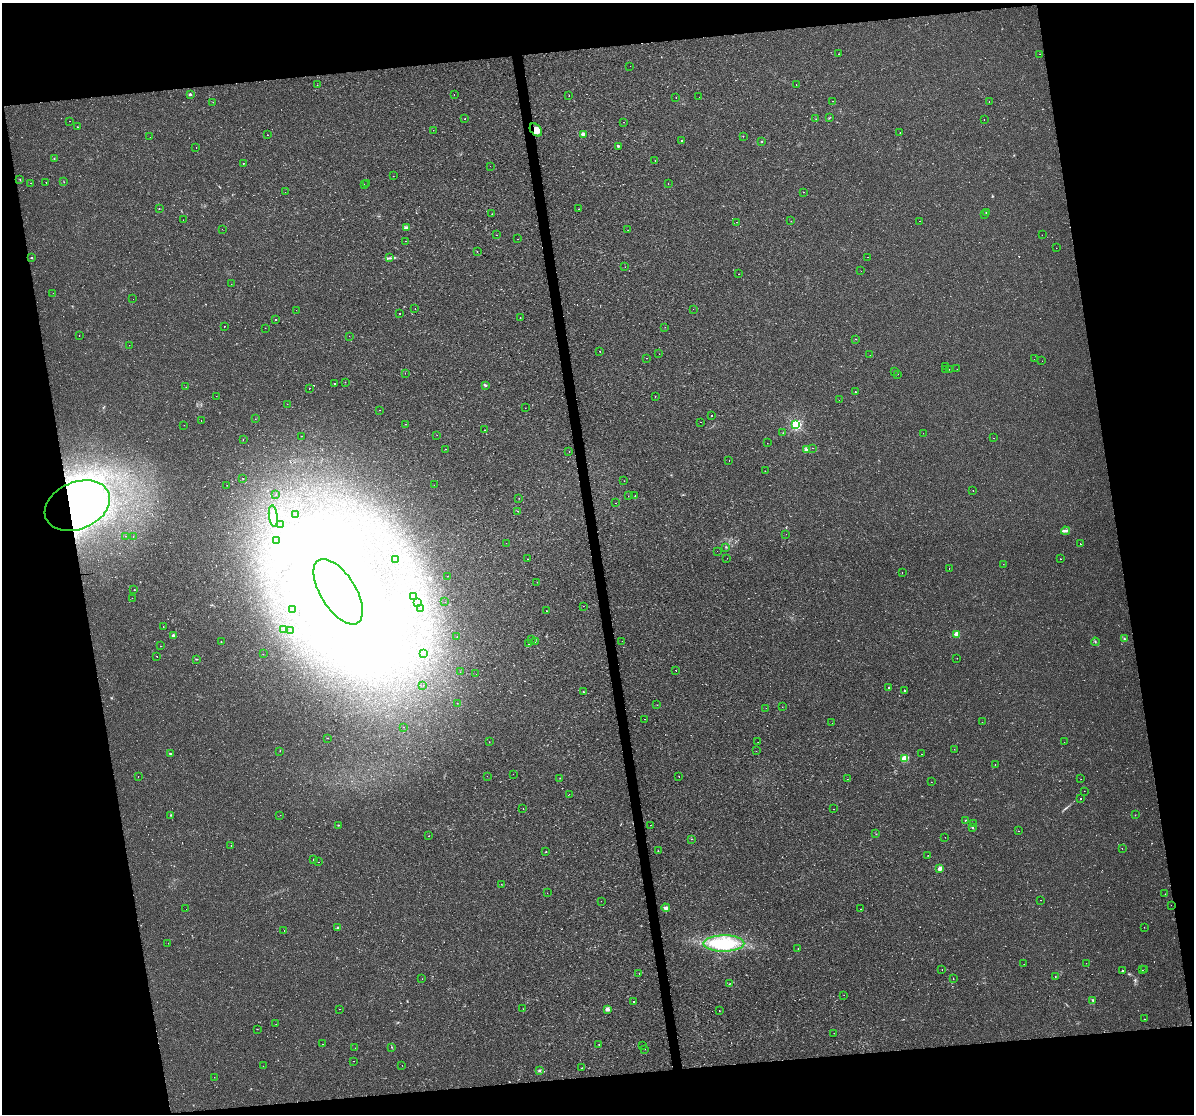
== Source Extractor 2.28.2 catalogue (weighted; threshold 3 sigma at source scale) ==
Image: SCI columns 116-4882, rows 62-4507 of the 5083 x 5803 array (HDU 1 of 3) = the unmasked area's bounding box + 8 px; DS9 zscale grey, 4 x 4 block average (1 PNG px = mean of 4 x 4 image px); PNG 1196 x 1116 px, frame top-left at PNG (2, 3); each listed source drawn as its Kron ellipse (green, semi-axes under 4 px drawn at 4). Shown black and unused: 21% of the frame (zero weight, under 2 of 3 exposures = <1% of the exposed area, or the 3 px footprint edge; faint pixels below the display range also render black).
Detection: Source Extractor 2.28.2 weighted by HDU 2 'WHT'. Background 0.00663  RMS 0.0049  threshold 0.0219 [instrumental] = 3 sigma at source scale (4.5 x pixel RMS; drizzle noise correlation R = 1.50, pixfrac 1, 0.0396/0.0396 arcsec/px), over >= 5 px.
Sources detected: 346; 5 too faint to see at this stretch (4 x 4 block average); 8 inside a brighter object's white glare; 25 cosmic-ray / hot-pixel residue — neither listed nor drawn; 3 coinciding with a brighter row at this scale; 3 inside a brighter listed object's ellipse — not listed separately; the other 302 listed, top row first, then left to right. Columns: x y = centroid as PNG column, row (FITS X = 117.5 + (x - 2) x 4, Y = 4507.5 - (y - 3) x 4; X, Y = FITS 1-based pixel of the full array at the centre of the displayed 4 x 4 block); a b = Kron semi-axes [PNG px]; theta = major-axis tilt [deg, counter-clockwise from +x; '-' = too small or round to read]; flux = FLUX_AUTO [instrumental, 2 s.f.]
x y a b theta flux
838 54 2 2 - 2.1
1040 54 2 2 - 0.52
630 66 2 2 - 5.3
796 84 2 2 - 1.2
317 85 2 2 - 0.66
190 94 3 2 - 3.2
454 94 2 2 - 1.2
569 96 2 2 - 1.6
676 97 2 2 - 2.5
699 97 2 2 - 0.83
833 101 2 2 - 5.1
989 101 2 2 - 1.5
213 102 2 2 - 0.65
830 117 2 2 - 0.81
465 119 2 2 - 1.3
816 119 2 2 - 0.49
984 119 2 2 - 2.8
69 121 2 2 - 2.8
623 122 2 2 - 0.64
77 127 2 2 - 3.9
433 130 2 2 - 0.65
536 130 7 5 -50 19
900 133 2 2 - 1.1
583 134 2 2 - 54
267 135 2 2 - 1.3
743 136 2 2 - 0.93
150 137 2 2 - 0.7
682 140 2 2 - 4.9
762 142 2 2 - 1.1
618 146 3 2 - 3
196 148 2 2 - 1.2
54 158 2 2 - 1.1
655 160 2 2 - 0.68
243 163 2 2 - 2.2
490 166 2 2 - 0.32
393 176 2 2 - 3.5
20 180 2 2 - 1.2
46 182 2 2 - 3
64 182 2 2 - 0.75
30 183 2 2 - 0.57
364 184 2 2 - 1.1
367 184 2 2 - 1.7
668 184 2 2 - 1.1
285 192 2 2 - 1.4
803 192 2 2 - 1.4
159 208 2 2 - 0.8
579 209 2 2 - 0.9
987 212 2 2 - 8.7
492 214 2 2 - 4.5
985 214 2 2 - 2
183 220 2 2 - 1.4
791 221 2 2 - 0.53
919 221 2 2 - 4.5
737 222 2 2 - 3.6
407 227 4 2 - 5.7
222 229 2 2 - 2.8
628 230 2 2 - 1.2
496 235 2 2 - 0.94
1042 235 2 2 - 0.48
518 239 2 2 - 2.6
406 241 2 2 - 2.4
1056 248 2 2 - 0.71
477 251 2 2 - 3.3
867 257 2 2 - 3.8
31 258 3 2 - 1.6
390 258 3 2 - 2.3
625 267 2 2 - 2.6
861 271 2 2 - 0.99
739 274 2 2 - 1.8
231 284 2 2 - 0.6
53 293 2 2 - 0.41
133 299 2 2 - 0.61
415 309 2 2 - 5.2
693 309 2 2 - 0.4
296 310 2 2 - 2.4
399 313 2 2 - 1.5
520 317 2 2 - 0.66
276 319 2 2 - 15
224 326 2 2 - 24
665 327 2 2 - 3.9
265 328 2 2 - 0.62
79 336 2 2 - 0.84
349 336 2 2 - 0.43
856 339 2 2 - 0.94
129 345 2 2 - 0.71
600 351 2 2 - 1.6
659 354 2 2 - 0.49
870 355 2 2 - 0.44
647 358 2 2 - 0.7
1034 359 2 2 - 0.55
1042 361 2 2 - 2.7
946 367 2 2 - 4.1
949 369 2 2 - 1.3
957 369 2 2 - 0.51
946 370 2 2 - 2.6
894 372 2 2 - 4
405 374 2 2 - 0.31
898 374 2 2 - 2
345 382 2 2 - 0.61
335 383 2 2 - 8.4
485 385 4 2 - 2.8
186 387 2 2 - 0.56
309 389 2 2 - 1.2
855 392 2 2 - 2.6
216 396 2 2 - 0.5
655 396 2 2 - 0.59
839 400 2 2 - 0.69
287 404 2 2 - 0.45
525 408 2 2 - 1
379 410 2 2 - 6
711 416 2 2 - 3.2
255 419 2 2 - 0.52
201 420 2 2 - 1.4
701 422 2 2 - 1
406 424 2 2 - 0.81
184 425 2 2 - 0.42
796 425 2 2 - 430
485 430 2 2 - 1.8
783 433 2 2 - 0.67
923 433 2 2 - 0.31
437 435 2 2 - 0.52
301 436 2 2 - 1.5
993 438 2 2 - 0.56
243 439 2 2 - 0.57
767 443 2 2 - 0.44
812 448 2 2 - 2.1
445 449 2 2 - 0.54
806 450 2 2 - 67
569 451 2 2 - 3.2
729 461 2 2 - 1.6
765 471 2 2 - 0.61
243 478 2 2 - 1.3
624 481 2 2 - 0.56
227 485 2 2 - 0.69
434 485 2 2 - 0.45
973 490 2 2 - 3
276 495 2 2 - 1.4
635 495 2 2 - 1.2
628 496 2 2 - 0.47
519 498 2 2 - 0.67
615 503 2 2 - 1.4
77 506 34 23 23 450
517 511 2 2 - 1.1
295 515 2 2 - 2
273 516 11 4 -84 24
281 524 2 2 - 24
1065 531 4 3 - 5.5
786 534 2 2 - 2.1
126 536 2 2 - 0.51
133 536 2 2 - 0.56
277 541 2 2 - 8.1
506 543 2 2 - 0.54
1080 544 2 2 - 1.4
726 547 2 2 - 1.4
717 551 2 2 - 0.72
727 558 2 2 - 0.84
395 559 2 2 - 1.1
528 559 2 2 - 0.89
1060 559 2 2 - 1.1
1003 564 2 2 - 1.2
949 569 2 2 - 0.76
902 573 2 2 - 1
448 576 2 2 - 0.91
537 582 2 2 - 1.4
134 590 2 2 - 49
338 592 37 17 -58 6400
413 596 2 2 - 4.2
132 598 2 2 - 2.4
445 602 2 2 - 2.1
417 603 2 2 - 2.2
583 606 2 2 - 4.1
293 609 3 2 - 2
421 609 2 2 - 0.51
546 611 2 2 - 2.3
163 626 2 2 - 0.66
284 630 2 2 - 1.3
290 631 2 2 - 0.54
957 634 2 2 - 74
173 635 2 2 - 16
457 637 2 2 - 1.4
1124 639 2 2 - 1.5
531 640 2 2 - 4
535 641 2 2 - 1.8
622 641 2 2 - 0.53
221 642 2 2 - 1.1
1095 642 4 2 - 2.2
528 644 2 2 - 3.4
161 646 2 2 - 3.1
424 653 2 2 - 4.8
263 654 2 2 - 12
157 656 2 2 - 3
957 658 2 2 - 0.8
196 659 2 2 - 1.3
676 670 2 2 - 1.3
460 672 2 2 - 0.46
476 674 2 2 - 1.3
423 686 2 2 - 0.45
889 688 2 2 - 4.2
905 690 2 2 - 13
583 692 2 2 - 3.3
457 703 2 2 - 0.81
657 705 2 2 - 0.46
782 707 2 2 - 0.48
766 708 2 2 - 0.5
645 719 2 2 - 3.5
982 722 2 2 - 5.2
832 723 2 2 - 0.66
404 727 2 2 - 0.99
328 738 2 2 - 0.75
489 742 2 2 - 0.5
758 742 2 2 - 1.2
1064 742 2 2 - 2.4
954 749 2 2 - 0.97
280 751 2 2 - 0.55
756 751 2 2 - 0.47
170 754 2 2 - 2.2
922 754 2 2 - 2.5
905 759 2 2 - 140
995 764 2 2 - 2.8
513 774 2 2 - 0.56
138 776 2 2 - 1
487 776 2 2 - 0.52
679 777 2 2 - 3.3
560 778 2 2 - 0.89
847 779 2 2 - 1.5
1081 779 2 2 - 0.8
931 782 2 2 - 0.72
1084 791 2 2 - 0.42
569 794 2 2 - 0.45
1080 798 2 2 - 3.3
523 809 2 2 - 2.3
834 809 2 2 - 2.3
171 815 3 2 - 1.5
280 815 2 2 - 0.47
1135 815 2 2 - 0.76
965 820 2 2 - 1.2
974 823 2 2 - 2
338 825 2 2 - 1.6
650 825 2 2 - 1.7
973 828 3 2 - 2.4
1018 831 2 2 - 1.2
876 834 2 2 - 0.79
428 836 2 2 - 4.2
945 837 2 2 - 0.58
692 839 2 2 - 1
231 845 2 2 - 0.69
1122 848 2 2 - 1.1
658 850 2 2 - 0.55
546 852 2 2 - 1.1
928 855 2 2 - 0.83
313 860 2 2 - 1.1
318 862 2 2 - 0.66
940 868 2 2 - 51
501 884 2 2 - 0.59
547 893 2 2 - 1.2
1165 894 2 2 - 0.47
1041 900 2 2 - 1.7
601 901 2 2 - 1.4
1171 905 2 2 - 0.38
666 908 4 3 - 7.9
186 909 2 2 - 0.31
861 909 2 2 - 1.8
1144 927 2 2 - 0.76
338 928 4 2 - 3.1
284 930 2 2 - 4.2
168 943 2 2 - 0.48
724 943 20 8 1 180
798 949 2 2 - 1.3
1086 963 2 2 - 0.84
1024 964 2 2 - 0.47
942 969 2 2 - 2.2
1142 969 2 2 - 0.77
1145 969 2 2 - 0.96
1122 971 2 2 - 45
639 973 2 2 - 1.7
1055 977 2 2 - 5.3
422 979 2 2 - 3.2
953 979 2 2 - 0.99
729 984 2 2 - 1.1
844 995 2 2 - 3.2
1093 1000 4 2 - 2.6
633 1001 2 2 - 3.3
339 1009 2 2 - 0.73
523 1009 2 2 - 0.46
607 1009 2 2 - 35
719 1010 2 2 - 2.9
1144 1019 2 2 - 1.5
276 1024 2 2 - 0.82
257 1029 2 2 - 1
834 1033 2 2 - 1
323 1044 2 2 - 0.94
599 1044 2 2 - 2.8
643 1046 2 2 - 1.1
392 1047 2 2 - 1.1
355 1048 2 2 - 0.62
645 1049 2 2 - 3.5
353 1061 2 2 - 1
402 1065 2 2 - 0.53
263 1066 2 2 - 0.77
582 1068 2 2 - 3.4
539 1071 3 2 - 3.1
214 1077 2 2 - 0.46
Overlapping masked pixels (flux is a lower limit): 2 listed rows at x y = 536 130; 77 506
Diffuse or blended objects may show on this block-average render without a row.